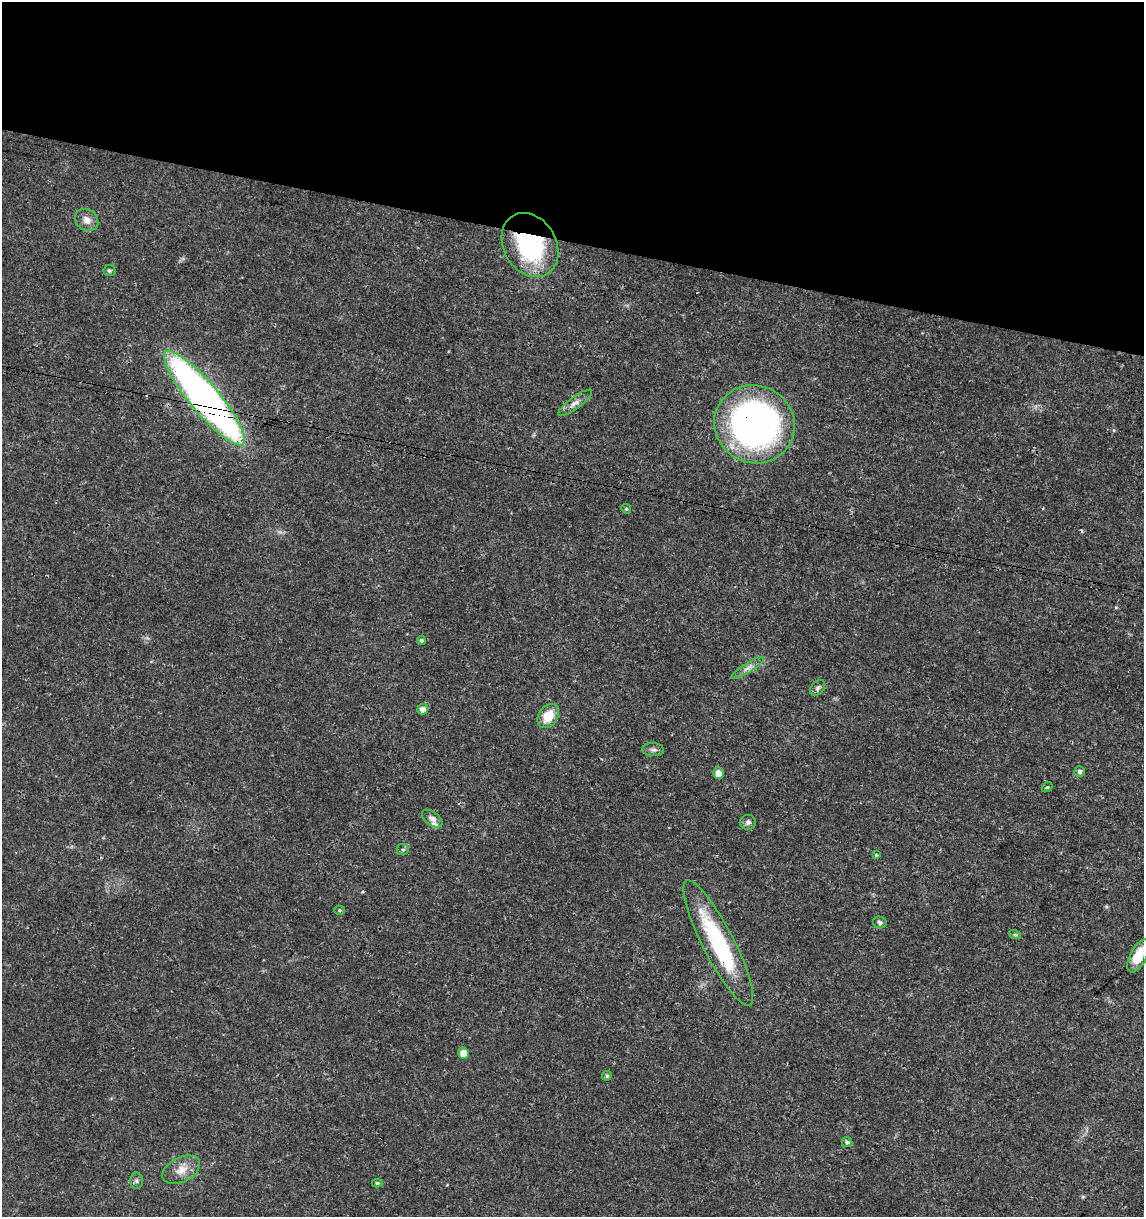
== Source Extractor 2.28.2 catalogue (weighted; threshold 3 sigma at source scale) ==
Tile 2 of 4 x 4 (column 2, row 1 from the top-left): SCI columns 1369-2510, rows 3655-4869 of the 5079 x 4871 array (HDU 1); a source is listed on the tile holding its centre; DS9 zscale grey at full resolution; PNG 1146 x 1219 px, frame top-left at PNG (2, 2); each listed source drawn as its Kron ellipse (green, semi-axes under 4 px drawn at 4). Shown black and unused: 20% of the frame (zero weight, under 3 of 4 exposures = <1% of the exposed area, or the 3 px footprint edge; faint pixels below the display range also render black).
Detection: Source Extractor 2.28.2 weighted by HDU 2 'WHT'; one run over the whole footprint, this tile lists its part. Background 0.0189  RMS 0.0018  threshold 0.00805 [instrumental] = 3 sigma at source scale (4.5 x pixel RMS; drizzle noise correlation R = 1.50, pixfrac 1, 0.0396/0.0396 arcsec/px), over >= 5 px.
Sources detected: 34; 2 cosmic-ray / hot-pixel residue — neither listed nor drawn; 1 inside a brighter listed object's ellipse — not listed separately; the other 31 listed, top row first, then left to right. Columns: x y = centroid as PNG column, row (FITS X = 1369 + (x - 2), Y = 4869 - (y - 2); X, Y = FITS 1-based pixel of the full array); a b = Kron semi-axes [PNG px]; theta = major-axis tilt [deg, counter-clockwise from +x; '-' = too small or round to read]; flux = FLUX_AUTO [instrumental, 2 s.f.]
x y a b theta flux
87 220 12 10 -36 1.5
530 245 34 26 -59 23
109 270 6 5 - 0.3
204 398 60 14 -50 100
575 403 20 6 36 1.2
754 424 41 39 -30 68
626 509 5 4 - 0.23
421 640 4 4 - 0.43
748 668 19 4 32 1
818 688 9 6 51 0.48
423 709 5 5 - 1.1
548 716 13 9 55 3.5
653 750 11 6 -3 0.64
1080 772 5 5 - 0.52
718 773 6 5 - 1.3
1047 787 5 4 - 0.27
432 819 12 6 -37 0.91
748 822 8 7 - 0.61
403 850 6 5 - 0.34
876 855 3 3 - 0.14
339 910 5 4 - 0.27
880 922 7 5 -21 0.46
1015 935 6 4 -18 0.25
718 943 70 15 -63 20
1138 956 18 8 63 4.1
463 1053 5 5 - 1.9
607 1076 5 5 - 0.3
847 1142 5 5 - 0.43
181 1170 20 12 27 2.4
137 1181 8 6 -89 0.48
377 1183 5 4 - 0.34
Overlapping masked pixels (flux is a lower limit): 4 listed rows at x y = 530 245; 204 398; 754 424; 718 943
Isophote crosses this tile's border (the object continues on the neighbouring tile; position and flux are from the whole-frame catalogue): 1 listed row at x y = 1138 956